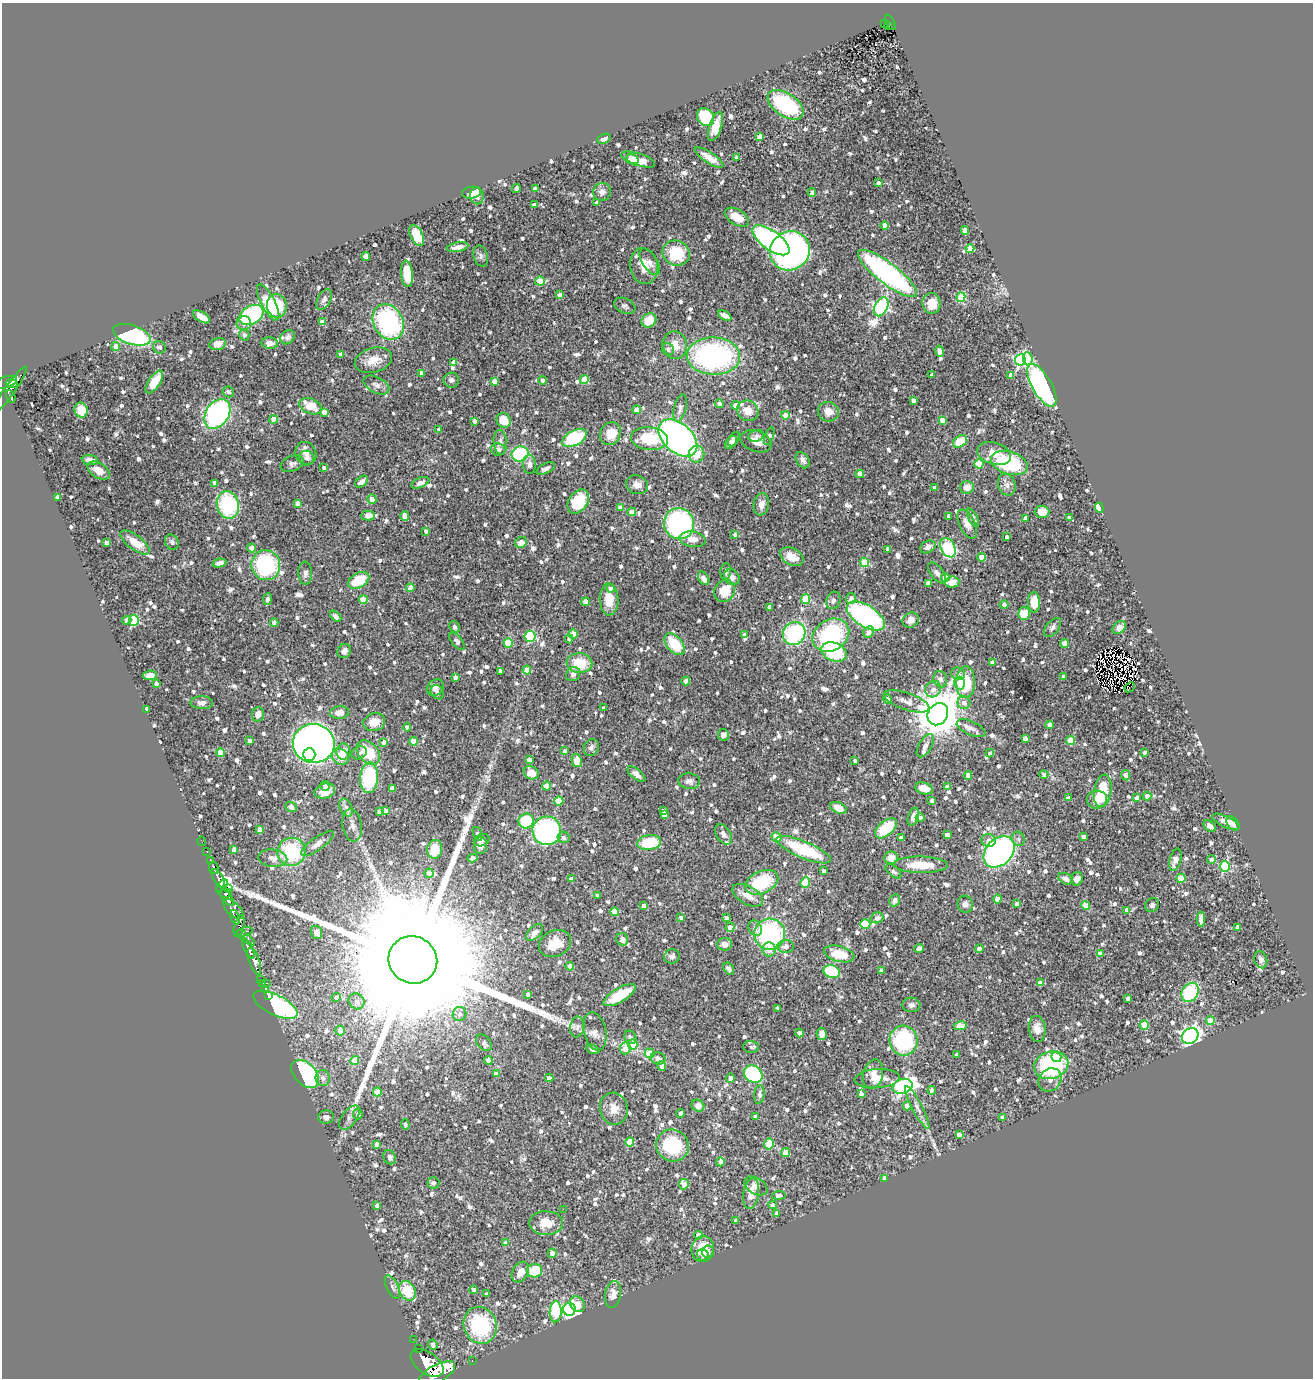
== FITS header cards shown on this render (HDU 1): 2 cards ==
NAXIS1  =                 1311
NAXIS2  =                 1376

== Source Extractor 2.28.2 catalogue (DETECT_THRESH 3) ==
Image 1311 x 1376 px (HDU 1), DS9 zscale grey, 1 PNG px = 1 image px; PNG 1315 x 1380 px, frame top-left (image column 1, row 1376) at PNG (2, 3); each listed source drawn as its Kron ellipse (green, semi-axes under 4 px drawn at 4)
Background 1.3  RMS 0.055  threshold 0.164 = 3 sigma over >= 5 px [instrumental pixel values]
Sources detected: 1288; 1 with non-positive FLUX_AUTO (blend fragments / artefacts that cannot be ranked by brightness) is neither listed nor drawn; of the other 1287, the 500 brightest by FLUX_AUTO listed and drawn (787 fainter detections omitted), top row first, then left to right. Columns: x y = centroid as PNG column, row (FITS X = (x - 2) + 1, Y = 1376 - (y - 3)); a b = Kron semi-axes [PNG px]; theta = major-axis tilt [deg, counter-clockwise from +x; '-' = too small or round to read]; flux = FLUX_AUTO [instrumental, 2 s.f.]
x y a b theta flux
890 22 8 3 -63 78
884 23 3 2 - 15
888 26 4 3 - 20
786 105 20 11 -33 350
705 117 10 8 -52 180
715 127 15 6 72 44
759 137 4 4 - 21
604 139 7 5 23 13
709 157 17 5 -33 39
737 157 4 3 - 17
633 159 6 4 -29 140
638 159 18 6 -17 41
878 183 3 3 - 13
516 189 4 4 - 15
535 189 4 4 - 25
602 192 9 9 - 21
471 193 9 6 7 37
812 193 4 4 - 24
477 196 8 6 -78 21
597 203 4 3 - 18
534 205 4 4 - 31
737 217 13 7 -31 65
885 226 4 4 - 46
965 231 4 4 - 68
417 235 11 6 -64 82
771 240 22 9 -36 850
458 247 11 4 10 21
970 249 4 4 - 110
790 251 20 19 - 1800
676 253 14 12 -27 150
366 256 4 4 - 15
481 256 10 7 -74 13
650 262 15 7 -58 20
644 266 18 14 -80 56
887 273 36 10 -37 860
407 274 13 6 -85 86
540 281 5 4 - 90
560 295 4 4 - 24
961 297 5 4 - 150
324 299 11 6 60 15
268 303 20 7 -63 120
932 303 10 9 - 62
277 306 12 10 -79 120
625 306 11 7 -23 12
881 307 10 6 63 830
251 315 13 9 30 400
725 316 7 4 -28 20
202 317 9 5 -32 33
649 320 8 6 38 64
322 322 4 4 - 37
388 322 19 14 -61 540
244 323 7 7 - 22
132 335 19 9 -18 560
244 335 5 5 - 12
288 337 8 6 44 12
270 343 8 5 -7 23
217 344 8 6 13 41
675 345 14 12 -74 51
116 347 5 4 - 52
159 347 6 6 - 12
668 349 6 5 - 12
940 351 6 4 -77 17
340 354 4 3 - 14
713 356 27 18 -2 810
1028 359 6 5 - 55
373 360 19 12 16 56
1020 360 5 5 - 630
454 362 4 4 - 27
421 373 4 3 - 12
932 375 4 4 - 14
1011 375 4 4 - 22
584 379 4 4 - 100
451 380 8 7 - 13
543 380 4 4 - 12
494 381 4 4 - 40
6 382 11 5 19 940
154 382 13 6 57 64
11 384 6 3 -9 420
376 385 14 8 -28 20
1042 385 24 9 -60 820
9 390 29 5 54 750
228 392 6 5 - 13
11 397 6 3 -63 320
913 400 4 4 - 18
719 403 4 4 - 20
736 405 4 4 - 42
311 406 12 7 -21 80
680 408 14 6 77 19
81 410 7 6 - 49
637 410 4 4 - 46
748 411 11 10 - 49
324 412 4 4 - 25
828 412 10 9 - 38
217 414 16 11 58 670
785 415 4 4 - 41
274 419 4 4 - 43
504 420 7 7 - 65
942 420 4 4 - 51
474 421 4 3 - 13
439 430 4 4 - 13
610 434 12 10 60 61
756 436 8 5 16 12
769 436 9 4 70 18
574 438 13 7 28 260
678 438 22 14 -42 1500
649 439 18 11 -6 150
734 439 8 5 56 14
756 441 16 10 -19 42
960 441 8 5 35 77
500 442 12 6 -85 19
731 442 7 5 52 22
498 449 7 6 - 17
306 453 12 10 -64 26
520 454 8 7 - 260
696 454 8 7 - 62
994 454 17 11 -17 46
307 458 8 7 - 15
90 460 8 5 -8 28
803 460 9 6 -57 16
1009 463 19 11 -17 290
292 464 12 7 21 14
530 464 9 6 -87 16
979 464 4 4 - 130
324 468 4 4 - 12
546 469 10 5 27 14
99 470 12 7 -31 41
860 474 4 4 - 62
362 482 7 5 41 19
215 483 4 3 - 21
420 483 9 5 24 16
637 485 11 9 -22 23
1007 485 11 8 -71 21
967 487 7 6 - 37
935 488 4 4 - 26
57 497 4 4 - 22
372 499 5 4 - 36
578 501 13 9 55 120
297 503 4 4 - 32
761 504 11 7 81 27
228 505 14 11 -76 330
620 507 4 4 - 22
1099 508 5 4 - 89
632 512 4 4 - 46
1042 512 7 6 - 35
368 516 7 5 3 37
405 516 4 4 - 50
949 516 4 3 - 15
973 518 10 4 -64 14
1026 518 4 4 - 22
1069 518 3 3 - 12
679 524 15 15 - 670
967 524 15 7 -64 34
426 531 4 3 - 12
735 534 4 4 - 12
1007 537 4 3 - 20
693 539 13 8 -8 32
135 542 17 7 -37 55
172 542 8 6 -59 13
521 542 6 5 - 28
107 543 4 4 - 35
928 547 8 5 30 18
251 548 4 4 - 19
948 548 10 7 -63 380
887 549 4 3 - 16
792 557 13 8 -29 52
982 557 4 4 - 70
864 562 4 4 - 180
219 563 7 4 13 21
266 565 15 14 - 360
726 572 8 5 83 13
305 573 11 7 -88 15
937 573 12 6 -52 17
732 577 8 7 - 24
704 578 7 5 -60 20
945 578 4 4 - 49
359 580 11 7 29 120
952 582 7 5 4 47
928 583 4 4 - 36
410 588 4 4 - 47
611 588 4 4 - 18
725 591 11 10 - 90
851 598 5 5 - 15
267 599 6 4 83 16
609 599 16 9 -88 69
806 599 5 4 - 140
363 600 4 4 - 93
833 600 9 6 68 13
586 602 4 4 - 48
1034 602 10 6 89 67
1004 605 4 4 - 13
769 607 4 3 - 12
1024 613 6 6 - 73
336 616 6 4 -44 12
866 616 21 11 -32 640
126 620 5 4 - 18
134 620 5 5 - 270
911 620 8 7 - 26
274 623 4 4 - 20
454 627 6 5 - 13
1053 627 11 6 51 14
1119 627 8 5 41 25
869 632 6 5 - 17
794 633 12 11 - 440
573 634 4 4 - 100
745 635 4 3 - 14
831 635 19 15 32 400
530 637 5 5 - 280
569 639 4 4 - 14
457 641 10 5 -51 17
508 643 5 4 - 140
675 644 13 7 -50 130
1065 644 4 4 - 57
344 651 7 6 - 19
834 652 13 9 -21 240
992 662 4 4 - 17
580 663 13 10 -4 100
527 670 4 4 - 49
500 671 4 3 - 15
573 674 7 6 - 15
958 674 7 6 - 14
150 675 7 4 6 25
1063 676 4 3 - 12
455 677 4 3 - 17
940 679 8 6 -70 18
686 681 4 4 - 16
966 682 16 9 89 160
960 683 6 5 - 49
156 684 4 3 - 17
1130 687 6 2 42 13
435 688 9 7 49 27
933 689 8 7 - 21
437 692 8 6 -53 14
887 699 4 4 - 18
906 701 24 8 -19 30
202 703 11 6 -1 18
964 703 6 6 - 23
604 708 4 3 - 14
146 709 4 4 - 25
340 713 10 6 7 42
258 714 7 6 - 27
938 714 11 9 57 18000
374 722 11 9 16 50
1050 725 4 4 - 40
407 727 4 4 - 18
971 728 15 7 -24 22
723 735 6 5 - 18
1025 738 4 4 - 25
249 740 3 3 - 14
413 741 4 4 - 74
1071 741 4 4 - 130
384 742 4 4 - 16
314 743 21 19 -8 3000
925 746 13 6 58 18
591 747 9 7 67 15
565 751 4 4 - 14
343 752 8 7 - 36
368 752 14 9 -47 120
1145 752 3 3 - 16
220 753 4 4 - 72
359 753 8 6 27 13
990 753 4 4 - 12
309 755 6 6 - 160
340 757 9 7 -36 53
529 759 4 4 - 28
577 761 6 5 - 57
855 761 4 3 - 12
531 773 8 6 -30 48
636 774 11 5 -39 20
1044 774 4 4 - 12
968 775 4 4 - 22
1126 775 5 4 - 23
369 778 15 9 87 320
689 781 11 8 -8 16
325 786 5 4 - 14
547 786 4 4 - 67
948 787 4 4 - 29
924 788 9 5 -15 40
392 789 4 4 - 34
325 791 10 7 17 39
1103 791 16 8 80 130
1147 796 4 4 - 30
1068 798 4 4 - 28
1137 798 4 4 - 26
1097 800 10 9 - 37
559 801 4 4 - 84
932 801 4 4 - 14
291 807 6 5 - 14
346 807 9 6 -64 12
839 808 9 5 -22 39
664 810 4 4 - 14
385 811 4 4 - 46
379 812 4 4 - 17
664 815 4 4 - 17
913 817 9 5 73 24
920 818 4 4 - 15
526 821 7 7 - 180
1226 822 15 5 -26 33
1233 824 8 5 -53 12
352 825 16 10 -81 23
1210 826 7 5 -42 20
886 828 13 7 41 140
260 829 4 4 - 30
547 831 14 14 - 700
477 834 7 4 -69 21
723 834 11 7 -58 18
947 835 4 4 - 26
564 837 6 5 - 13
776 837 5 4 - 66
1083 837 4 4 - 24
901 838 4 4 - 35
1018 839 7 6 - 12
482 840 8 6 22 12
989 840 7 6 - 23
202 841 4 2 - 27
649 842 12 7 8 150
317 844 19 6 35 23
481 845 8 6 -87 21
234 849 4 4 - 24
435 849 9 7 82 79
804 850 29 8 -23 280
207 851 3 3 - 61
291 852 14 14 - 230
999 852 18 13 46 1100
273 858 14 8 -6 24
472 858 5 3 - 18
891 858 6 6 - 41
1211 859 4 4 - 15
210 860 3 3 - 370
1175 860 11 5 74 26
921 865 27 8 -1 99
1225 866 5 5 - 280
214 868 6 4 -76 340
824 871 4 3 - 14
893 871 9 5 -41 13
429 873 4 4 - 18
218 878 10 5 -61 2000
1181 878 5 4 - 110
571 879 4 4 - 17
1066 879 8 5 -27 13
1077 879 7 6 - 19
762 882 17 11 24 200
805 883 5 4 - 140
222 886 8 3 47 1200
228 888 3 3 - 160
226 893 6 3 17 1800
598 895 4 4 - 19
748 895 17 9 -29 44
227 898 10 4 -51 4200
997 899 4 4 - 46
895 900 6 5 - 20
965 904 8 7 - 20
1017 904 4 4 - 36
1152 905 7 6 - 13
644 906 4 4 - 20
1086 906 5 4 - 59
233 909 12 6 -44 1800
1127 910 4 4 - 29
615 912 4 4 - 67
235 917 8 4 -72 610
681 918 4 4 - 14
726 918 4 4 - 14
877 918 6 5 - 16
1201 919 7 4 90 16
865 924 5 5 - 130
239 926 11 5 76 900
730 927 5 4 - 33
1237 927 4 4 - 21
755 928 8 6 -61 15
245 932 8 3 14 560
317 932 7 5 -71 24
534 932 10 6 44 20
770 934 15 15 - 500
246 938 11 4 -39 600
622 939 6 5 - 18
555 944 17 13 24 63
724 944 7 6 - 25
785 946 8 6 2 21
919 948 5 4 - 17
249 949 11 4 -65 2400
979 949 4 4 - 15
769 950 7 6 - 29
839 954 15 7 -15 86
1100 954 4 4 - 37
672 956 8 7 - 16
413 960 25 23 -32 370000
1261 960 9 6 -74 14
254 961 14 5 -70 2300
570 966 4 4 - 34
729 969 6 4 -56 12
881 970 4 3 - 12
832 972 8 6 -16 180
261 979 2 2 - 22
263 983 3 2 - 50
267 983 3 2 - 110
1040 983 4 4 - 24
265 989 3 2 - 42
1190 992 10 7 56 270
528 994 4 3 - 17
268 995 3 2 - 24
620 995 18 7 30 120
336 997 4 4 - 12
1128 998 4 3 - 12
357 1001 8 7 - 18
275 1005 24 10 -27 490
911 1005 9 7 -5 15
778 1008 4 4 - 14
459 1014 7 6 - 14
1210 1021 4 4 - 86
1144 1025 5 4 - 93
960 1026 6 4 11 88
577 1027 10 7 81 14
1037 1029 13 8 -83 34
340 1030 5 5 - 46
595 1031 19 11 -77 27
799 1033 4 4 - 23
822 1034 6 5 - 20
1190 1036 9 7 39 1600
630 1037 7 5 -56 15
903 1041 15 14 - 380
484 1043 9 6 -49 12
632 1044 5 4 - 130
751 1047 8 6 -4 12
625 1048 6 5 - 54
593 1049 7 4 -22 12
650 1053 5 5 - 84
956 1055 4 3 - 16
1056 1057 5 5 - 65
658 1058 7 6 - 21
488 1060 4 4 - 19
355 1061 4 4 - 100
1051 1065 17 13 15 420
662 1066 5 4 - 23
305 1074 16 10 -46 610
496 1074 4 4 - 16
753 1074 10 8 -35 390
873 1074 15 9 74 32
323 1078 8 7 - 19
549 1078 4 4 - 21
730 1078 4 4 - 20
877 1079 22 9 4 48
1050 1080 12 10 47 32
903 1086 10 7 19 970
932 1090 4 4 - 28
377 1092 4 4 - 74
759 1094 9 5 84 16
861 1094 4 3 - 16
698 1106 6 6 - 26
907 1106 4 4 - 55
917 1107 24 5 -62 23
614 1109 16 14 -77 45
681 1113 4 4 - 18
358 1114 5 5 - 18
756 1116 4 4 - 25
326 1117 8 6 1 14
1003 1117 4 3 - 16
349 1118 14 7 53 21
405 1124 5 4 - 12
959 1135 4 4 - 18
630 1142 4 4 - 95
376 1144 4 4 - 17
769 1144 5 4 - 140
672 1145 17 15 -30 180
786 1152 4 4 - 92
390 1157 7 6 - 13
720 1162 4 3 - 16
885 1178 4 3 - 65
433 1183 6 6 - 12
684 1184 5 5 - 24
756 1186 12 8 -31 20
751 1194 15 8 81 55
779 1195 7 4 5 15
773 1205 4 4 - 22
377 1206 4 4 - 26
563 1209 2 2 - 41
777 1213 4 3 - 13
736 1221 4 3 - 14
546 1223 17 12 -1 62
698 1235 4 4 - 35
506 1243 4 4 - 39
703 1249 13 11 79 75
708 1252 6 6 - 14
552 1253 4 4 - 21
703 1255 6 5 - 20
534 1271 8 7 - 110
520 1272 11 8 60 38
392 1287 13 5 -64 12
474 1290 4 4 - 17
407 1291 10 8 -60 110
487 1294 4 3 - 16
613 1294 13 8 80 27
578 1304 8 6 -50 39
569 1309 6 6 - 610
556 1312 10 6 87 200
480 1325 19 16 -68 310
413 1339 2 2 - 12
433 1345 5 4 - 13
418 1349 3 3 - 130
472 1361 3 2 - 27
427 1363 18 11 -34 8900
437 1374 20 8 28 8700
At the frame edge (FLAGS 8, measured only in part): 1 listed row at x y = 437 1374
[787 fainter detections neither listed nor drawn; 1 non-positive-flux detection neither listed nor drawn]